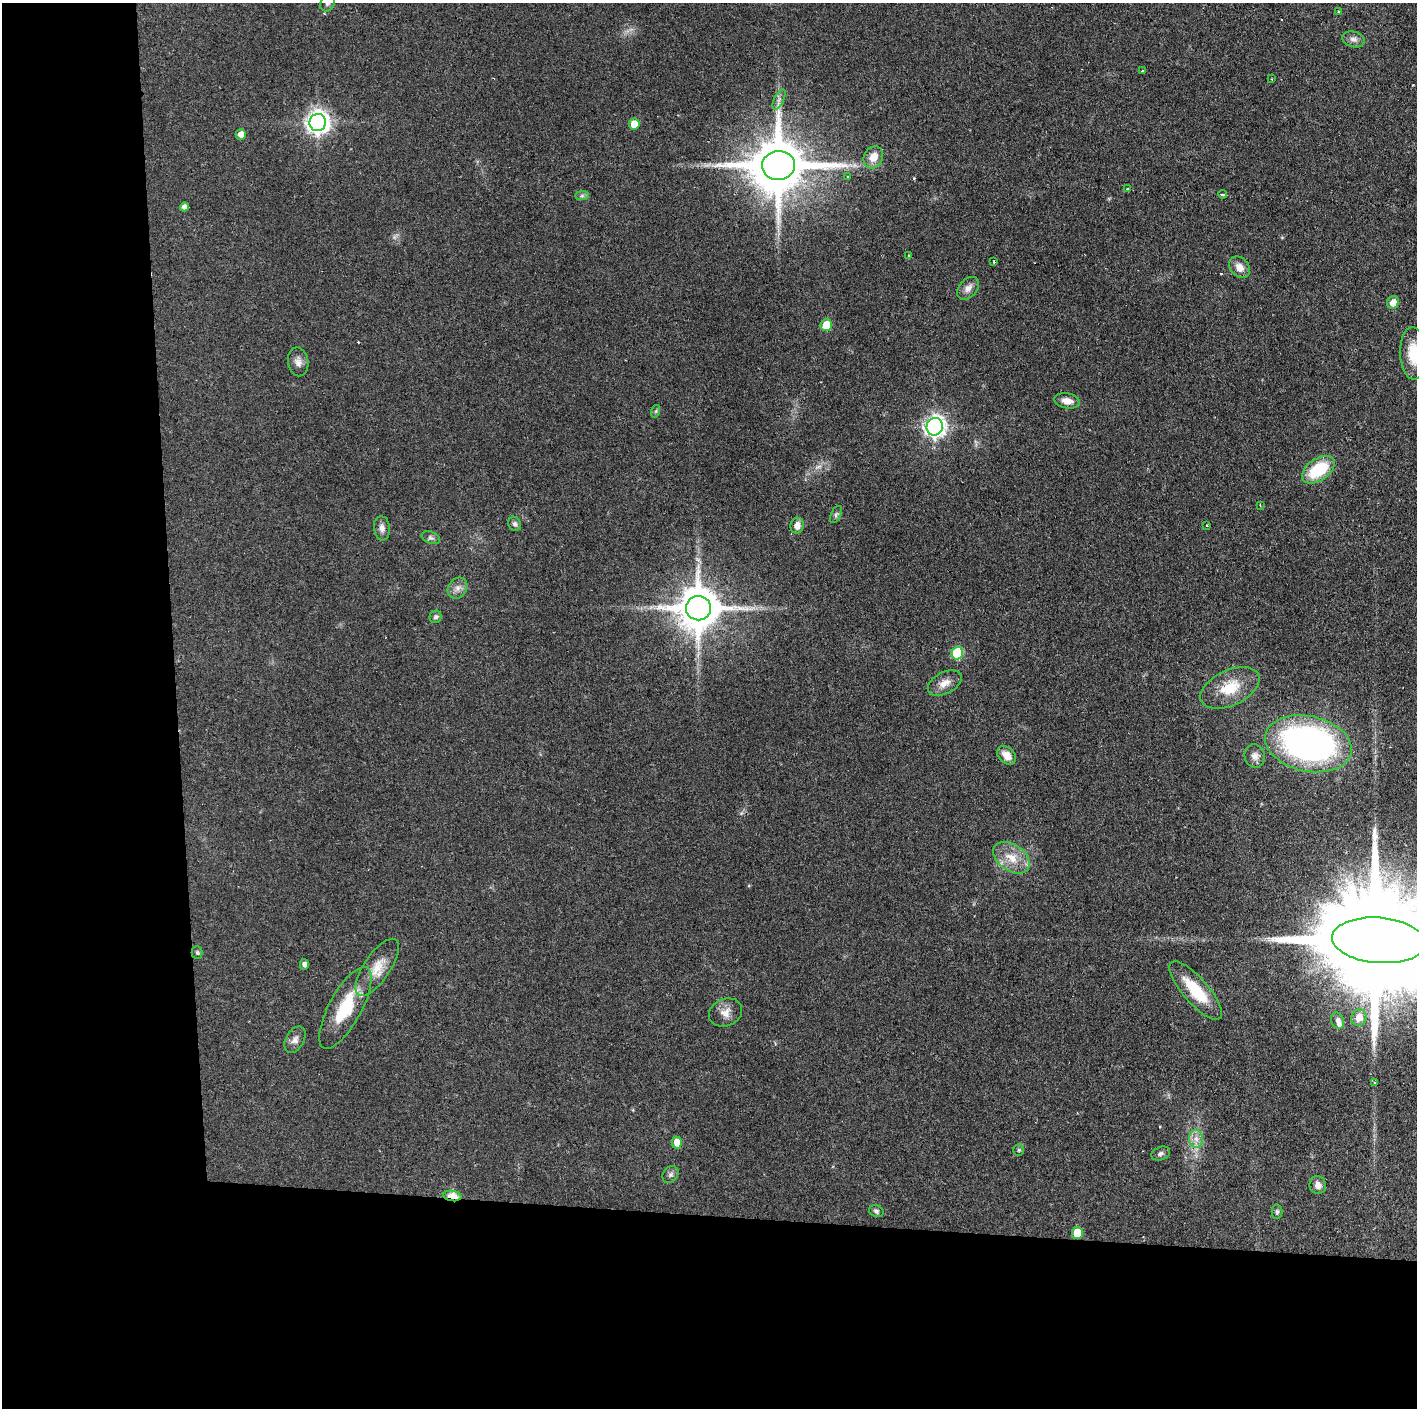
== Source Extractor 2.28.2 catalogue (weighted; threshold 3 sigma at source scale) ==
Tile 7 of 3 x 3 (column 1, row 3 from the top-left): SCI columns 3-1417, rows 1-1406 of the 4251 x 4217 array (HDU 1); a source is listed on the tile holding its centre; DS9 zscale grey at full resolution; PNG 1419 x 1410 px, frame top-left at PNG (2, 3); each listed source drawn as its Kron ellipse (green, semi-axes under 4 px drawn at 4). Shown black and unused: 24% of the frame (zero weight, under 2 of 3 exposures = <1% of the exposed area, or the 3 px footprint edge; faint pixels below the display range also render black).
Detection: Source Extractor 2.28.2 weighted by HDU 2 'WHT'; one run over the whole footprint, this tile lists its part. Background 0.0909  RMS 0.0064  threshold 0.0287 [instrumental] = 3 sigma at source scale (4.5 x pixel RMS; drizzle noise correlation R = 1.50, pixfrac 1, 0.05/0.05 arcsec/px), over >= 5 px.
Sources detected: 71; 1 inside a brighter object's white glare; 2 cosmic-ray / hot-pixel residue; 1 long thin detection or spike segment (spike, bleed or trail) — neither listed nor drawn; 1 inside a brighter listed object's ellipse — not listed separately; the other 66 listed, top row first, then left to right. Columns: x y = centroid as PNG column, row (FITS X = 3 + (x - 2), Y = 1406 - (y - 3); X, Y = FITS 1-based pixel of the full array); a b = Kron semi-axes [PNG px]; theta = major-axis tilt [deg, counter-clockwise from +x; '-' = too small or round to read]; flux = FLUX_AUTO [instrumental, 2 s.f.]
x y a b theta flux
327 3 8 7 - 2
1339 12 3 2 - 1
1353 39 11 7 -16 3.2
1143 71 3 3 - 1.4
1272 79 3 2 - 0.56
779 99 11 4 63 2.1
318 122 8 8 - 470
634 124 5 5 - 10
241 134 5 5 - 4.7
873 157 11 9 60 8
779 165 16 14 4 4700
847 176 3 2 - 0.98
1127 189 3 3 - 1.6
1222 194 4 3 - 3.6
582 196 7 4 1 1.2
184 207 4 4 - 2.8
909 256 2 2 - 0.68
994 262 3 3 - 1.5
1240 267 12 9 -46 5.4
968 288 13 8 47 3.9
1393 303 6 6 - 6.6
826 325 6 5 - 17
1413 353 26 13 -88 16
298 362 14 10 -80 4.1
1067 401 13 7 -10 5.4
656 411 6 4 71 0.92
935 427 9 8 - 330
1318 470 18 11 35 30
1260 506 3 3 - 0.7
836 514 9 5 64 1.4
515 524 7 6 - 1.7
1207 525 3 2 - 0.56
797 526 8 6 77 4.8
382 528 12 8 -83 3.3
431 538 10 6 -21 1.6
458 588 11 9 57 3.8
698 608 12 12 - 2500
435 617 6 6 - 1.5
957 653 6 6 - 37
945 683 18 10 28 6.2
1230 688 32 17 25 20
1308 744 44 27 -12 230
1006 755 11 7 -43 6.3
1255 756 12 10 -75 3.9
1012 858 20 13 -34 12
1379 940 47 22 -5 32000
197 953 6 5 - 1.1
304 964 5 4 - 2.6
377 967 33 13 56 13
1196 990 37 12 -49 26
345 1008 45 16 61 30
725 1012 17 13 23 6.3
1359 1017 8 7 - 6.2
1337 1020 8 6 -70 2.7
295 1040 14 9 60 3.6
1374 1082 3 3 - 0.86
1196 1139 9 7 -87 3.8
677 1143 6 5 - 7.9
1019 1150 5 5 - 0.94
1161 1154 9 6 20 1.9
670 1175 9 7 53 2
1318 1185 9 8 - 4
452 1196 9 5 -9 14
876 1211 7 6 - 1.5
1277 1212 7 5 89 1.2
1077 1233 6 5 - 15
Overlapping masked pixels (flux is a lower limit): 2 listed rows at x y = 1379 940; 452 1196
Isophote crosses this tile's border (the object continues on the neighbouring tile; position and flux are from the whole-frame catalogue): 3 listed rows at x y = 327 3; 1413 353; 1379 940